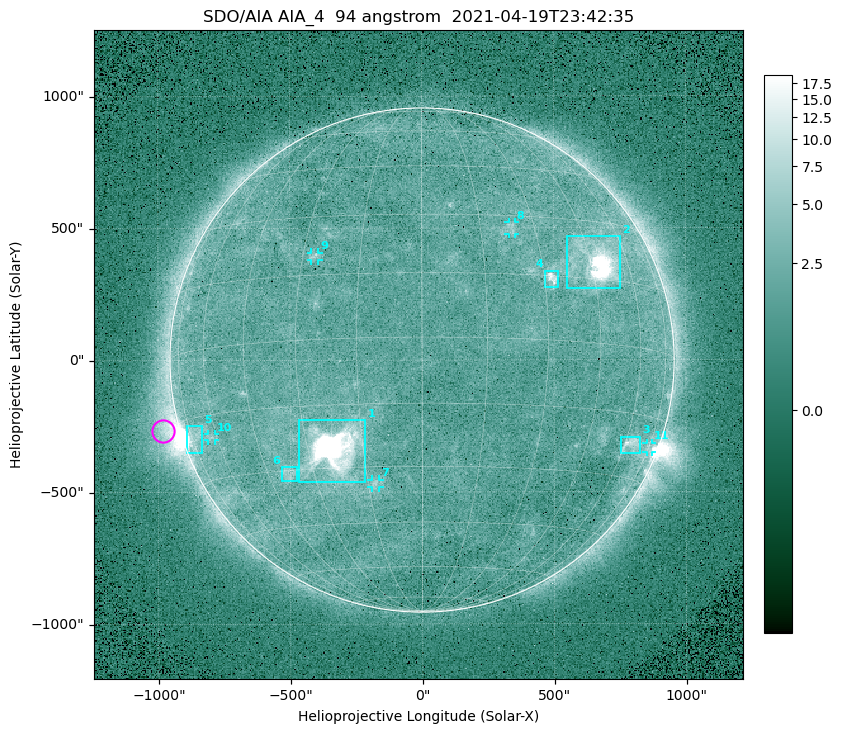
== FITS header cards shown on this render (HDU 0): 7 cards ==
TELESCOP= 'SDO/AIA '
INSTRUME= 'AIA_4   '
WAVELNTH=                   94
WAVEUNIT= 'angstrom'
DATE-OBS= '2021-04-19T23:42:35.12'
CTYPE1  = 'HPLN-TAN'
CTYPE2  = 'HPLT-TAN'

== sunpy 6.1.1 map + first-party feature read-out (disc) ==
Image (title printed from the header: SDO/AIA AIA_4  94 angstrom  2021-04-19T23:42:35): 512 x 512 px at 4.8 arcsec/px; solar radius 955 arcsec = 199 px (full disc in frame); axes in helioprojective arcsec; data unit not stated in the header (colour bar unlabelled)
Orientation: roll -0.138 deg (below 1 deg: not rotated)
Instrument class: DISC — disc imager (sunpy class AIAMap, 94 A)
Bright regions (active regions / flare kernels): reference = the median radial profile (limb darkening/brightening removed); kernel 5 px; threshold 5 sigma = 2.66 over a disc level ~1.8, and >= 1.15x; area >= 9 px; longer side >= 5 px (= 24 arcsec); searched inside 0.97 R_sun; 11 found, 11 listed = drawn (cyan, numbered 1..; 5 of them under ~33 arcsec drawn as corner ticks so the feature stays visible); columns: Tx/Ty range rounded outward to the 10 arcsec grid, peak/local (2 s.f.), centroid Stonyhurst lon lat
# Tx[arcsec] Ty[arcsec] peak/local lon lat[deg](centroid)
1 -470..-210 -460..-220 1974 -23 -25
2 550..750 270..470 58 +47 +19
3 750..830 -360..-290 4.9 +63 -22
4 460..520 270..340 6.3 +32 +14
5 -900..-830 -350..-250 5.8 -73 -19
6 -540..-470 -460..-400 3 -38 -31
7 -190..-160 -480..-450 3.2 -13 -34
8 330..360 470..520 2.9 +23 +27
9 -420..-390 380..410 3.2 -27 +20
10 -810..-780 -300..-280 2.6 -63 -20
11 850..870 -350..-310 3 +75 -22
Off-limb structures (1.02-1.3 R_sun): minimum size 50 px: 6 found; the strongest spans PA ~85..115 deg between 1.02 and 1.21 R_sun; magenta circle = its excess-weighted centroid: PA ~105 deg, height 1.06 R_sun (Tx ~-980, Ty ~-270 arcsec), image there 4.9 x the reference